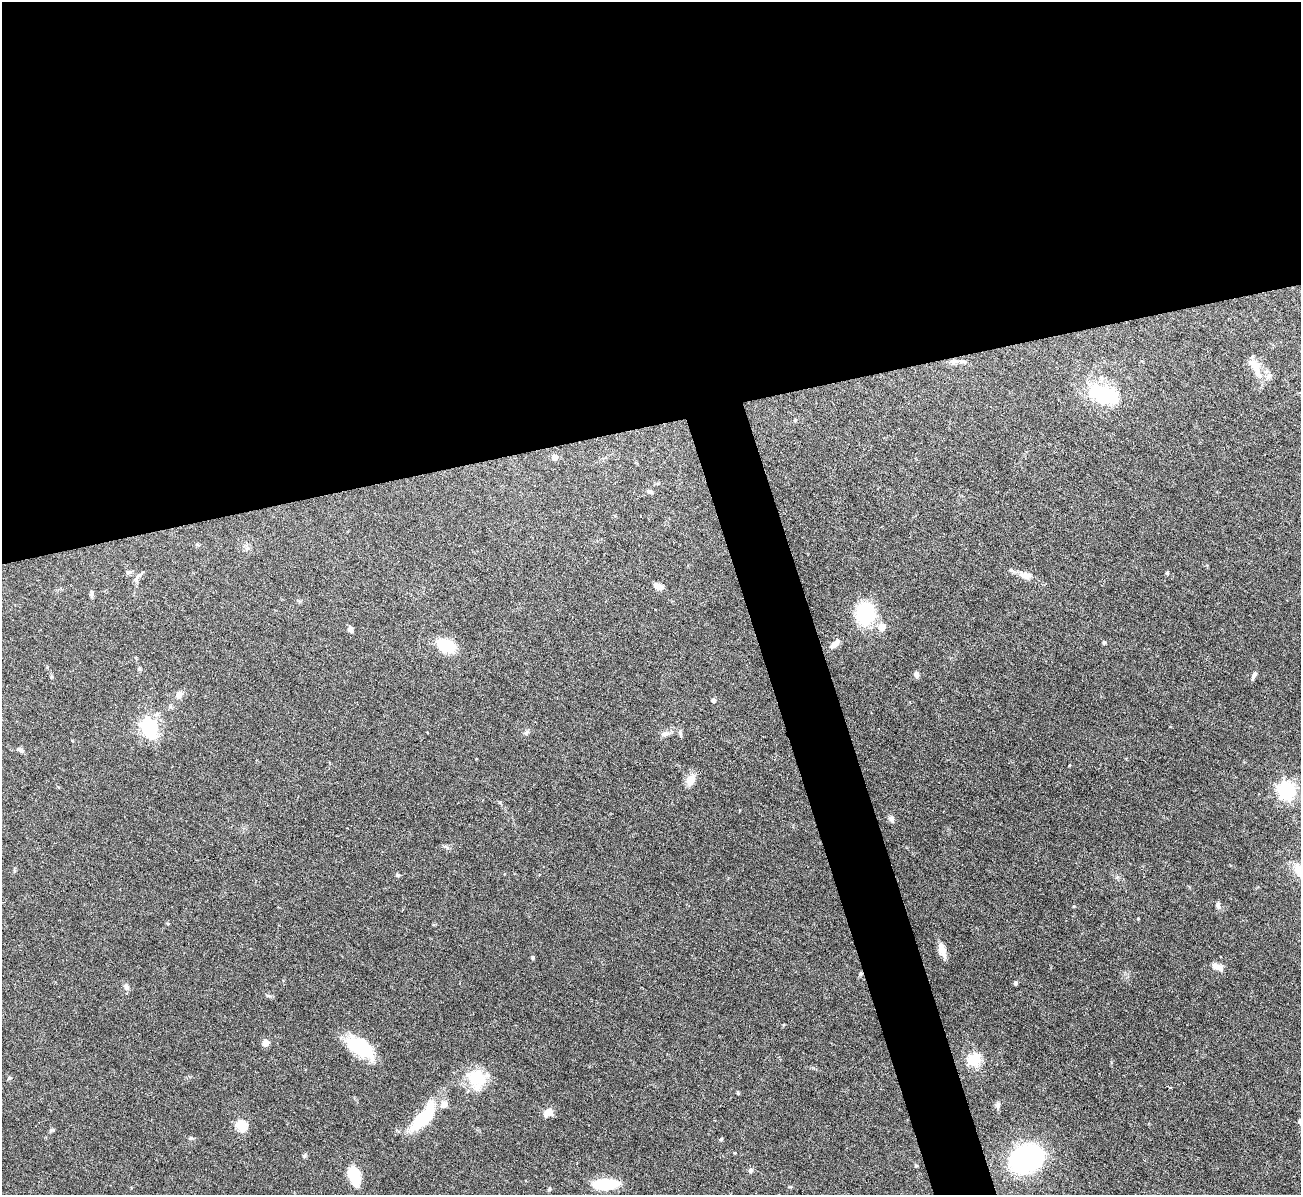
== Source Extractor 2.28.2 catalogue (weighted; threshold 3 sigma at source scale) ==
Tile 2 of 4 x 4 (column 2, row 1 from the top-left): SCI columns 1300-2598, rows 3724-4916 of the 5198 x 5182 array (HDU 1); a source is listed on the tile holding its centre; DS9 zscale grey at full resolution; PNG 1303 x 1197 px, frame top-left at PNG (2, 2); no overlay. Shown black and unused: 39% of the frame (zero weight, under 3 of 6 exposures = <1% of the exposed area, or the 3 px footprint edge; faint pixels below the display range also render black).
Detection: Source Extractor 2.28.2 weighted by HDU 2 'WHT'; one run over the whole footprint, this tile lists its part. Background 0.09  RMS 0.0033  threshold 0.0134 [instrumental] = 3 sigma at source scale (4.09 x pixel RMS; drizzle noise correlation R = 1.36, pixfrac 0.8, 0.05/0.05 arcsec/px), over >= 5 px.
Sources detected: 64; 1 cosmic-ray / hot-pixel residue — not listed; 3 inside a brighter listed object's ellipse — not listed separately; the other 60 listed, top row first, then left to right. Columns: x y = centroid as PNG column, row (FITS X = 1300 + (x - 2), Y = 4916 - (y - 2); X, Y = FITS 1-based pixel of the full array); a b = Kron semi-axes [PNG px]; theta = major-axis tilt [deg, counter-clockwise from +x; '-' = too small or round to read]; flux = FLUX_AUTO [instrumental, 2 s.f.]
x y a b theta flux
954 361 10 6 4 1.5
1255 364 26 13 -55 5
1105 395 32 16 -18 25
795 420 5 4 - 0.37
554 457 5 5 - 2.6
650 491 9 5 -20 0.82
128 572 7 6 - 0.66
1167 573 5 4 - 0.43
139 575 11 5 45 0.99
1025 575 19 10 -15 3
658 586 9 6 -24 2.6
91 594 8 5 -89 0.79
865 614 19 17 83 20
882 627 5 5 - 6.3
350 629 7 6 - 1
1104 642 4 4 - 0.58
835 644 13 6 43 2.1
446 645 19 12 -20 12
139 668 6 4 -89 0.43
917 674 7 5 -79 1
1254 675 13 4 64 0.93
179 695 8 7 - 2.2
713 700 4 4 - 0.88
157 714 8 6 32 1.1
149 727 7 6 - 100
526 732 9 5 38 0.76
680 733 6 5 - 0.61
665 734 12 8 14 1.5
20 750 10 5 -27 0.88
691 780 16 11 62 2.9
1287 790 7 7 - 120
891 819 8 7 - 1
398 875 5 4 - 0.6
1218 905 10 6 -83 0.95
942 950 18 8 -73 2.8
533 957 5 5 - 0.48
1217 967 15 8 -23 2.1
1016 983 5 5 - 0.46
126 987 10 7 -64 1
268 996 8 4 -9 0.53
265 1043 8 7 - 1.8
360 1047 33 16 -36 16
974 1059 19 17 -1 6
9 1078 5 4 - 0.54
477 1079 27 27 - 10
1169 1087 5 2 - 0.8
738 1093 5 4 - 0.3
998 1105 8 7 - 0.91
548 1112 11 9 35 2.3
423 1117 37 13 48 18
241 1125 6 5 - 23
52 1130 9 4 7 0.45
721 1139 5 4 - 0.42
735 1153 3 3 - 0.25
304 1156 7 4 60 0.46
1026 1159 22 17 24 70
750 1170 7 6 - 0.81
354 1176 18 9 -74 12
605 1184 23 9 2 14
549 1189 7 4 63 0.4
Unlisted compact peaks at least as high as the median listed source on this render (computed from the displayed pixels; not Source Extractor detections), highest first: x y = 191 1138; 916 1166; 1138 919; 447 848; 1069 765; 500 802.